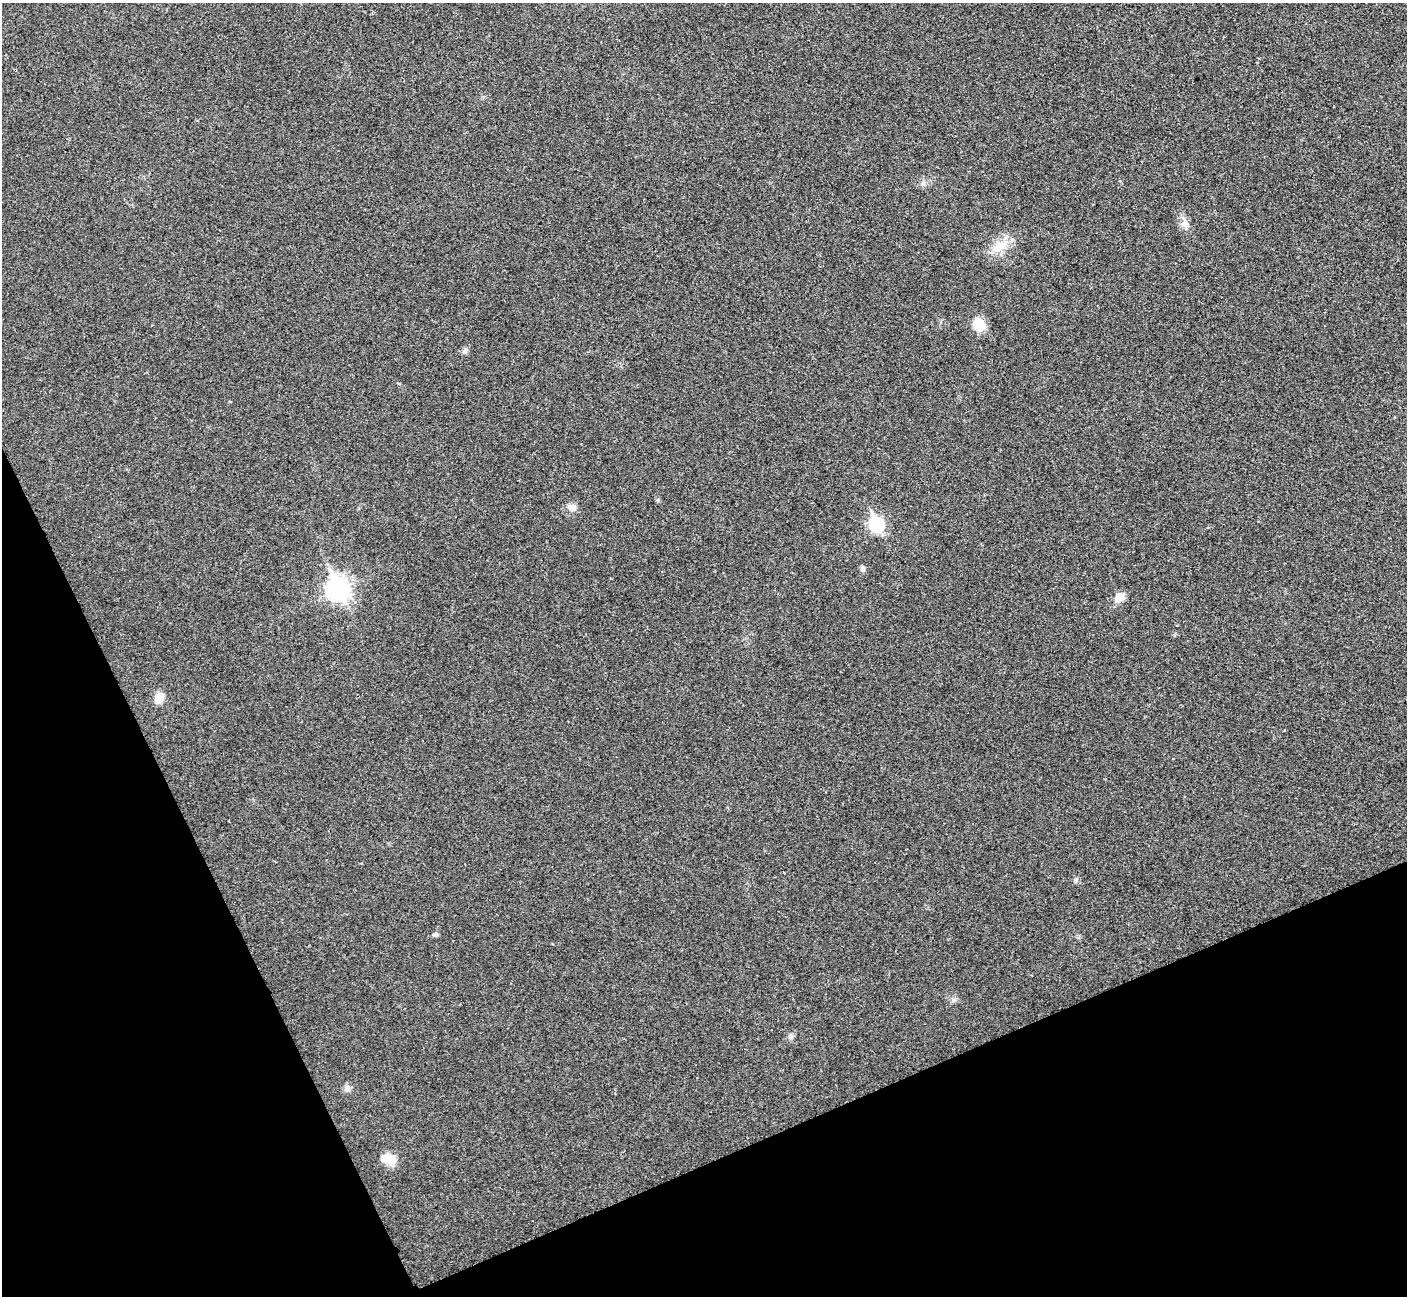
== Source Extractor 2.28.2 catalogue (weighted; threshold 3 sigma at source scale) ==
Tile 14 of 4 x 4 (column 2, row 4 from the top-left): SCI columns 1411-2815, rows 159-1452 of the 5634 x 5622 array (HDU 1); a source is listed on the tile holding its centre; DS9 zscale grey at full resolution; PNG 1409 x 1298 px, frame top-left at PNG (2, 3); no overlay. Shown black and unused: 22% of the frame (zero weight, under 3 of 4 exposures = <1% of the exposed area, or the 3 px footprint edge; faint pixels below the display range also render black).
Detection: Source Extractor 2.28.2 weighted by HDU 2 'WHT'; one run over the whole footprint, this tile lists its part. Background 0.0537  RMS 0.0067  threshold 0.0302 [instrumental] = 3 sigma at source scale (4.5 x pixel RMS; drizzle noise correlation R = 1.50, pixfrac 1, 0.05/0.05 arcsec/px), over >= 5 px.
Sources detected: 13; all 13 listed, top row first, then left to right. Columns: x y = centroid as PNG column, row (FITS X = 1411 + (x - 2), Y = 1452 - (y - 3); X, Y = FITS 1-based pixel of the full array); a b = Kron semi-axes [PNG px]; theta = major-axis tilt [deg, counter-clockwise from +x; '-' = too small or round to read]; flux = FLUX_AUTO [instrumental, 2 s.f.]
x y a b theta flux
1185 223 10 7 39 3.2
998 247 25 12 29 12
979 324 17 13 -45 10
465 351 8 6 56 1.8
571 507 12 7 4 3.3
876 524 8 7 - 110
863 568 7 6 - 1.7
338 589 10 8 -67 370
1119 597 13 11 42 5.8
159 698 11 9 64 8.1
436 935 7 5 7 1.1
346 1089 7 4 -89 1.6
388 1159 16 11 -21 11
Unlisted compact peaks at least as high as the median listed source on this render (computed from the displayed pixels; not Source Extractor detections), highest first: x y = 1076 880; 791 1036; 954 1000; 923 183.